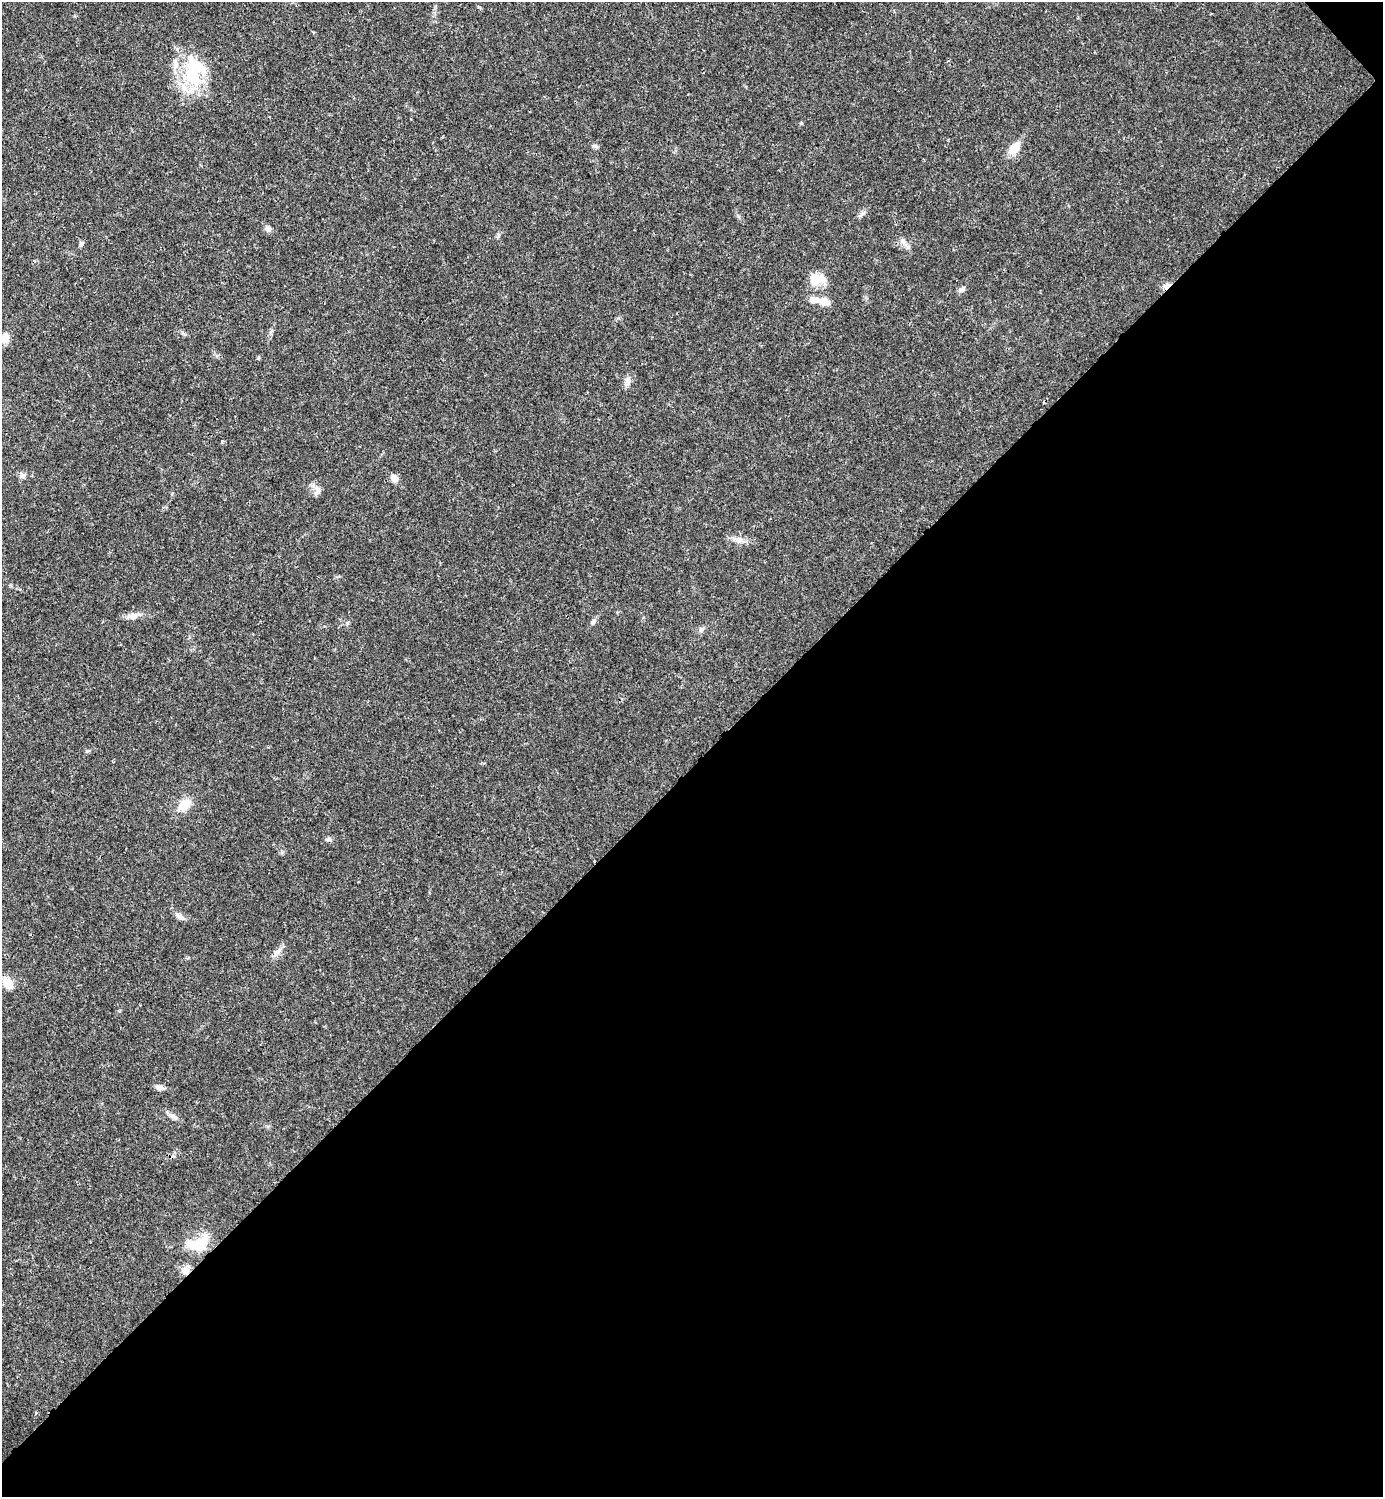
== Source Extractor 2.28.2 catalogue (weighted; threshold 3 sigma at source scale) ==
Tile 12 of 4 x 4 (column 4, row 3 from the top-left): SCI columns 4444-5824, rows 1497-2991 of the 5981 x 5982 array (HDU 1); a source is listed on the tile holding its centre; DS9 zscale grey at full resolution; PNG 1385 x 1499 px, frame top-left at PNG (2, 2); no overlay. Shown black and unused: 49% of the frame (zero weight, under 3 of 4 exposures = <1% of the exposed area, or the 3 px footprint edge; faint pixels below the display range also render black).
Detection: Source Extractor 2.28.2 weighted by HDU 2 'WHT'; one run over the whole footprint, this tile lists its part. Background 0.0198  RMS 0.0022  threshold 0.01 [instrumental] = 3 sigma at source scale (4.5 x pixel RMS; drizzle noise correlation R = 1.50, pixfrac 1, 0.05/0.05 arcsec/px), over >= 5 px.
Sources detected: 29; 3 inside a brighter listed object's ellipse — not listed separately; the other 26 listed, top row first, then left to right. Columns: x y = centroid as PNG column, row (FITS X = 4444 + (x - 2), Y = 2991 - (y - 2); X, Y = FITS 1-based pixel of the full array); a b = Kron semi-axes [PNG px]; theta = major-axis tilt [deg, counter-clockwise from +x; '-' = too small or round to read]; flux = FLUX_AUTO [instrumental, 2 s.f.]
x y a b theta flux
192 77 31 19 -49 11
1014 148 17 10 52 2.7
268 229 9 7 -42 0.73
903 242 9 5 -59 0.73
81 244 8 5 52 0.48
815 279 18 15 -22 3.5
1167 286 11 5 33 1.3
962 290 9 6 32 0.62
823 301 19 9 -19 2.1
5 337 12 9 73 1.8
627 382 12 5 -73 0.84
22 476 8 7 - 0.72
394 478 9 8 - 1.3
317 492 11 7 78 0.99
739 540 12 8 -15 1.4
131 616 11 7 1 1.1
593 622 9 5 74 0.57
702 629 9 5 36 0.59
184 805 15 11 45 3.5
328 839 7 4 0 0.42
179 917 13 6 -27 0.9
8 983 16 12 -52 2.6
159 1087 12 6 -13 0.88
171 1115 10 5 -13 0.79
199 1244 31 18 25 5.8
186 1270 11 9 51 1.4
Overlapping masked pixels (flux is a lower limit): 2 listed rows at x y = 1167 286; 186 1270
Isophote crosses this tile's border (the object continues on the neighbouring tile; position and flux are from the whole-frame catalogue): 1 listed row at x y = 5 337
Unlisted compact peaks at least as high as the median listed source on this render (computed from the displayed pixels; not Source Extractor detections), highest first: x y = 595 146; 277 952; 87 751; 801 123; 863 213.